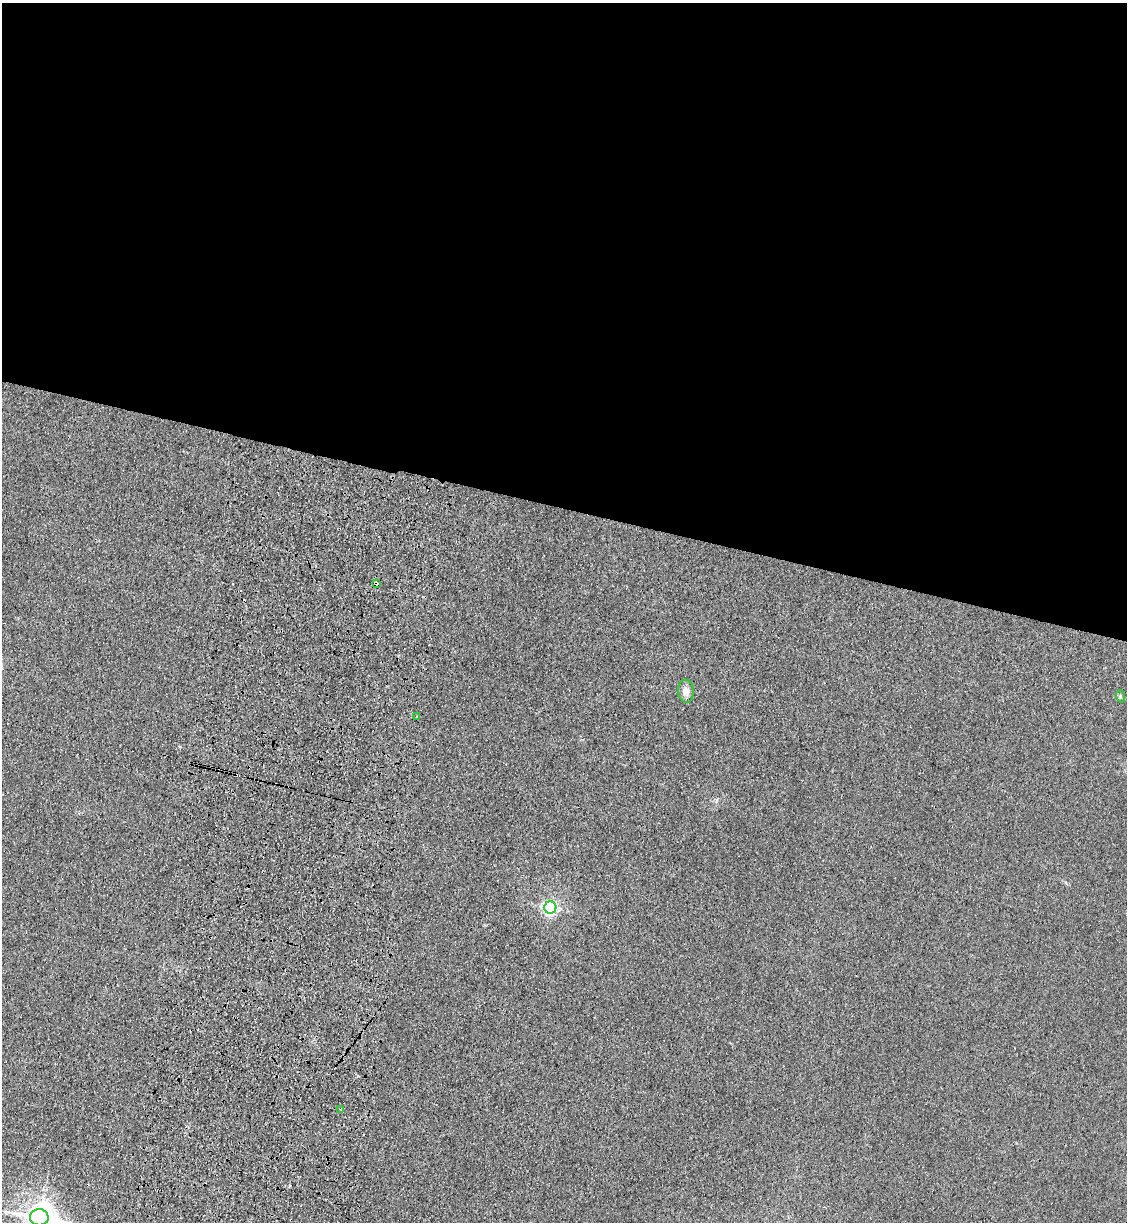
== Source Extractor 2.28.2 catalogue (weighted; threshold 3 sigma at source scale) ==
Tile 3 of 4 x 4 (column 3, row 1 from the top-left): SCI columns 2485-3609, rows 3685-4904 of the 5085 x 4929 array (HDU 1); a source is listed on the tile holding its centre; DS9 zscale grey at full resolution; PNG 1129 x 1224 px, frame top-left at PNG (2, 3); each listed source drawn as its Kron ellipse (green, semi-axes under 4 px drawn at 4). Shown black and unused: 42% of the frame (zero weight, under 3 of 4 exposures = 6% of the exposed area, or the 3 px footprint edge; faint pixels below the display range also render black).
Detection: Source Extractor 2.28.2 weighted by HDU 2 'WHT'; one run over the whole footprint, this tile lists its part. Background 0.0311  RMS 0.0056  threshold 0.0251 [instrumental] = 3 sigma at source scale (4.5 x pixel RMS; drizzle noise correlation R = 1.50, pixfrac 1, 0.05/0.05 arcsec/px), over >= 5 px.
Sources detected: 10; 3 cosmic-ray / hot-pixel residue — neither listed nor drawn; the other 7 listed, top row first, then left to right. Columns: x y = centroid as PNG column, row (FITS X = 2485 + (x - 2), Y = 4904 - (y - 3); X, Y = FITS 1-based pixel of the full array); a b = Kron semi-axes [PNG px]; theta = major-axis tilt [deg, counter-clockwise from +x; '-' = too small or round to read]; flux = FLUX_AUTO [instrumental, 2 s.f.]
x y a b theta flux
376 584 3 3 - 5.5
686 691 11 8 -83 3.8
1120 696 6 4 -72 0.72
417 717 3 3 - 0.73
550 907 6 6 - 130
341 1109 3 3 - 1.7
39 1217 9 8 - 710
Overlapping masked pixels (flux is a lower limit): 1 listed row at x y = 376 584
Isophote crosses this tile's border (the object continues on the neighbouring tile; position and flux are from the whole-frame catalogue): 1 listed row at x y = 39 1217